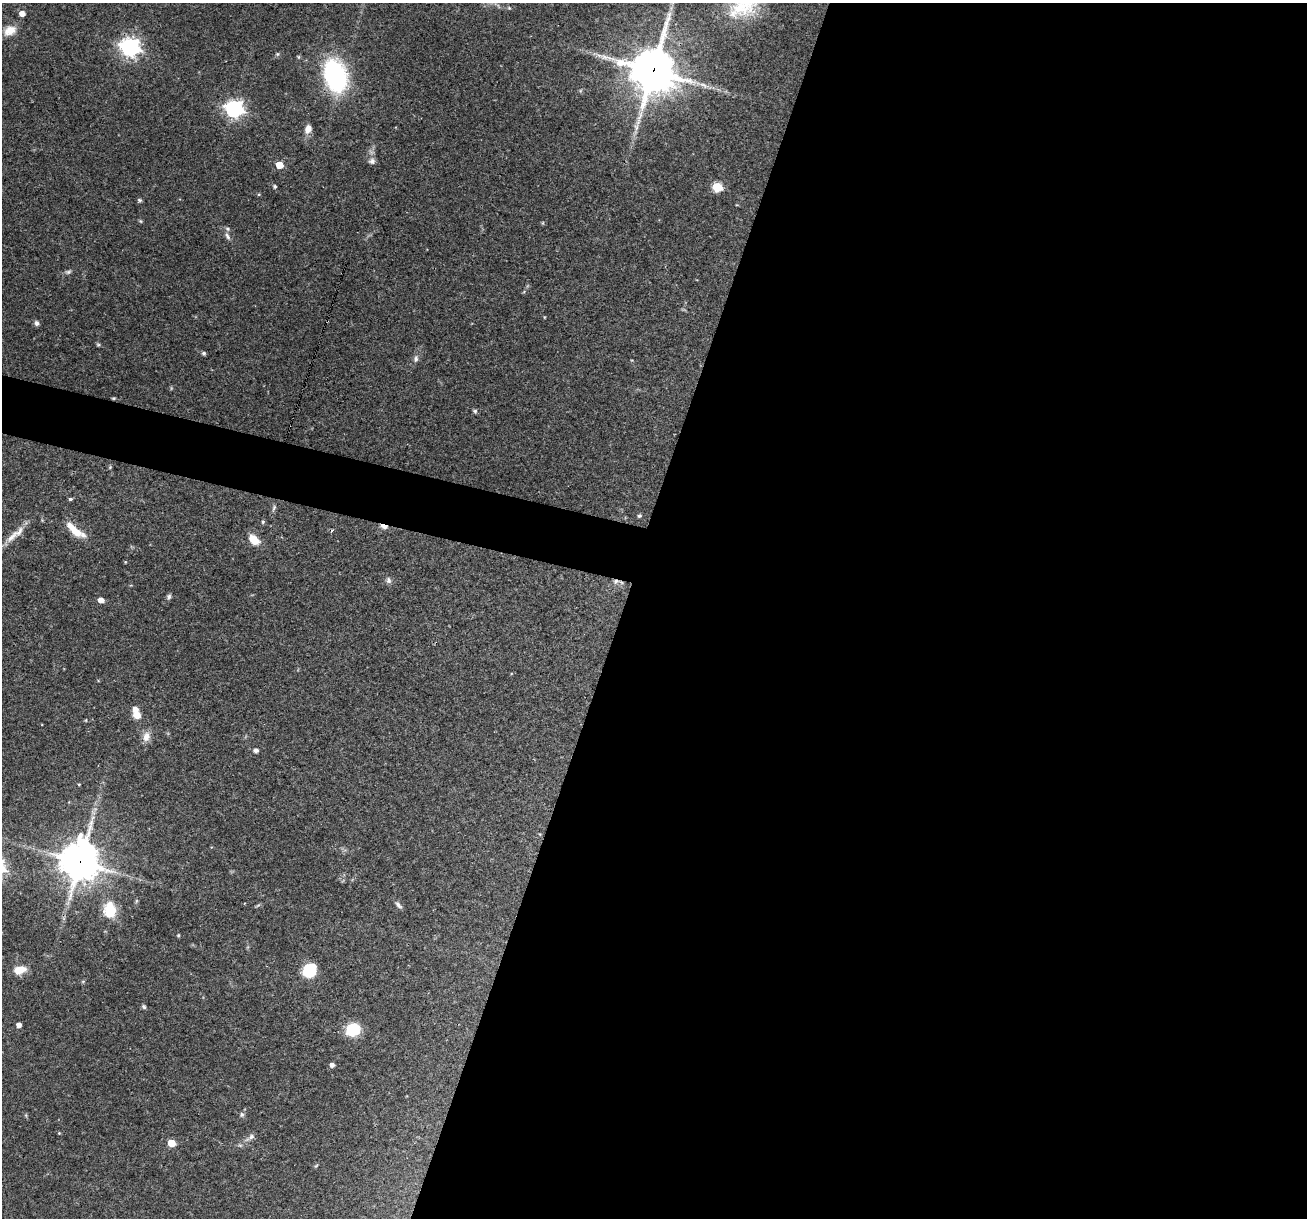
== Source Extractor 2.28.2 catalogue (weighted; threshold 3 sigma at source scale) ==
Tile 12 of 4 x 4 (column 4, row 3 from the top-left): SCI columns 3916-5220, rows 1466-2681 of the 5220 x 5236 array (HDU 1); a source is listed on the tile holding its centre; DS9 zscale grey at full resolution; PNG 1309 x 1220 px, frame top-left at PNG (2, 3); no overlay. Shown black and unused: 55% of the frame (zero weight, under 3 of 4 exposures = <1% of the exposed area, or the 3 px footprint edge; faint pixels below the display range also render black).
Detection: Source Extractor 2.28.2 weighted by HDU 2 'WHT'; one run over the whole footprint, this tile lists its part. Background 0.0571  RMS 0.0033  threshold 0.0146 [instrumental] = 3 sigma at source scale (4.5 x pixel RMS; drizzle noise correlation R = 1.50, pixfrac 1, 0.05/0.05 arcsec/px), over >= 5 px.
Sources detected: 65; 2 cosmic-ray / hot-pixel residue — not listed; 3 inside a brighter listed object's ellipse — not listed separately; the other 60 listed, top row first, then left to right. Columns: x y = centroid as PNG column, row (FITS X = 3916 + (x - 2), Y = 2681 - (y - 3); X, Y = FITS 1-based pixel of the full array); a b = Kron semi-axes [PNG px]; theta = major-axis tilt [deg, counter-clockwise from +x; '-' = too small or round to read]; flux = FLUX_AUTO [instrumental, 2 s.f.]
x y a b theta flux
743 5 42 33 41 21
22 13 5 4 - 2.8
10 30 16 12 23 4.1
130 47 7 7 - 170
277 54 6 5 - 0.47
298 57 5 5 - 0.4
653 70 16 15 - 1100
335 76 38 24 -75 39
234 109 7 7 - 130
636 127 8 6 -79 1.1
308 129 11 8 70 2.3
372 161 9 7 11 1.1
279 165 5 5 - 7.1
274 186 4 4 - 0.57
717 187 6 5 - 20
259 194 5 3 - 0.31
139 200 6 5 - 0.5
140 221 6 4 -70 0.37
227 236 11 5 -61 1.1
68 272 8 5 16 0.73
37 323 7 5 -57 0.95
98 345 5 5 - 0.43
204 353 4 4 - 0.68
416 359 9 7 79 1.1
114 398 5 3 - 0.33
475 411 7 5 -16 0.57
110 467 5 4 - 0.37
70 499 5 4 - 0.59
274 508 10 5 66 0.79
639 516 5 5 - 0.51
263 522 6 4 88 0.5
384 526 9 5 -17 2
75 530 28 8 -38 6.3
12 537 26 8 47 4.1
254 539 11 7 -44 6.2
125 562 4 3 - 0.27
388 580 9 7 -80 1.1
169 597 7 6 - 0.75
101 600 5 4 - 2.7
137 715 10 8 -16 2.8
86 720 5 3 - 0.28
146 737 14 10 80 2.5
256 750 6 5 - 0.95
79 784 3 3 - 0.3
80 862 14 13 - 770
398 905 11 5 -47 1
110 910 17 13 90 9.4
178 935 4 4 - 0.33
20 970 12 8 10 5.1
310 970 16 13 54 9.8
83 981 6 3 19 0.36
144 1007 6 5 - 0.6
19 1025 4 4 - 2
353 1029 11 10 - 14
332 1065 4 4 - 1.4
242 1115 7 5 89 0.7
59 1133 4 4 - 0.27
250 1137 16 6 38 1.6
171 1143 5 5 - 8.9
316 1166 6 4 44 0.38
Overlapping masked pixels (flux is a lower limit): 5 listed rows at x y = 653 70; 335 76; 114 398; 384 526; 80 862
Isophote crosses this tile's border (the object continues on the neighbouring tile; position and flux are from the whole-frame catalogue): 1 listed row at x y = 743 5